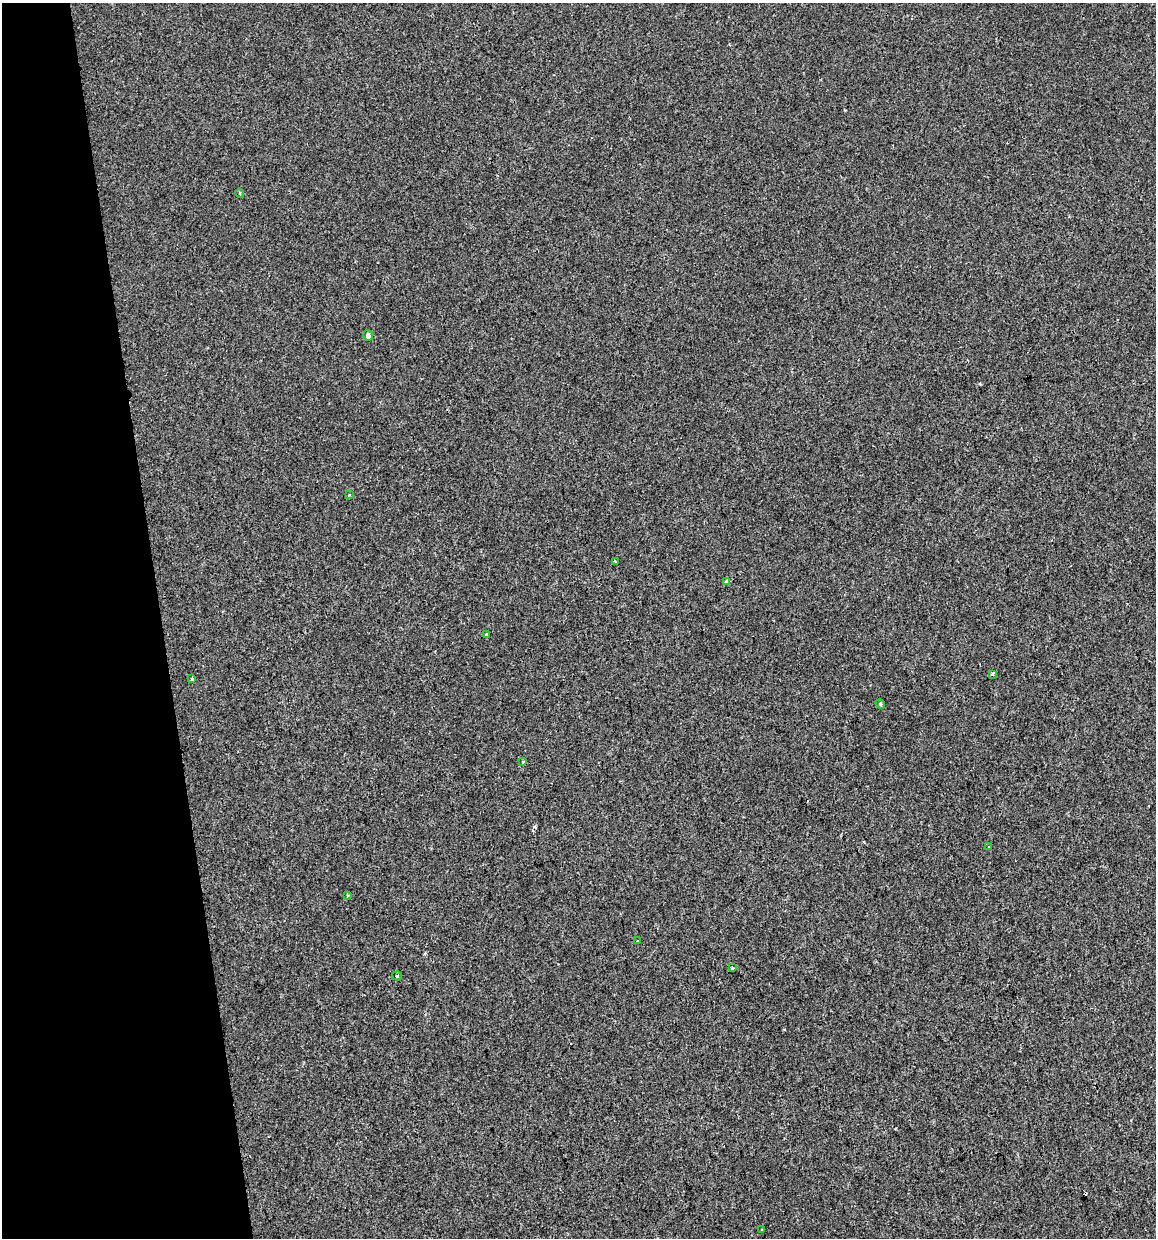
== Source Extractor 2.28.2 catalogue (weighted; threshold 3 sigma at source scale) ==
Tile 5 of 4 x 4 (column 1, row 2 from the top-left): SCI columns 32-1185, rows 2473-3708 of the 4724 x 4944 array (HDU 1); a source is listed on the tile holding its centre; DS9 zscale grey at full resolution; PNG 1158 x 1240 px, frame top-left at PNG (2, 3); each listed source drawn as its Kron ellipse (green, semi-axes under 4 px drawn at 4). Shown black and unused: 14% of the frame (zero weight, under 2 of 3 exposures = <1% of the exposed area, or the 3 px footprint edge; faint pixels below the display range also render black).
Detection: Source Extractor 2.28.2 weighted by HDU 2 'WHT'; one run over the whole footprint, this tile lists its part. Background -8.66e-04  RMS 0.0043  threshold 0.0192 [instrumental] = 3 sigma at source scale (4.5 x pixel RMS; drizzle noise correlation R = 1.50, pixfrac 1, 0.0396/0.0396 arcsec/px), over >= 5 px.
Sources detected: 20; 4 cosmic-ray / hot-pixel residue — neither listed nor drawn; the other 16 listed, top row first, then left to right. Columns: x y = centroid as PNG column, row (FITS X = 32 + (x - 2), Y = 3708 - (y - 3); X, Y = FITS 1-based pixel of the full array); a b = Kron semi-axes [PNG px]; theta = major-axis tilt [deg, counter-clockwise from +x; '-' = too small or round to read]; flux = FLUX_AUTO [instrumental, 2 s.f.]
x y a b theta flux
240 193 5 3 - 0.63
368 335 5 5 - 1.7
349 495 4 2 - 0.36
615 562 3 2 - 0.77
727 582 3 3 - 2.4
486 634 3 3 - 0.92
992 674 4 3 - 0.69
192 679 4 3 - 1.9
880 704 5 4 - 0.58
523 762 3 3 - 0.5
989 847 3 2 - 0.38
347 895 3 2 - 0.66
638 941 2 2 - 0.5
732 968 3 3 - 0.95
397 976 5 3 - 0.58
762 1230 3 2 - 0.44